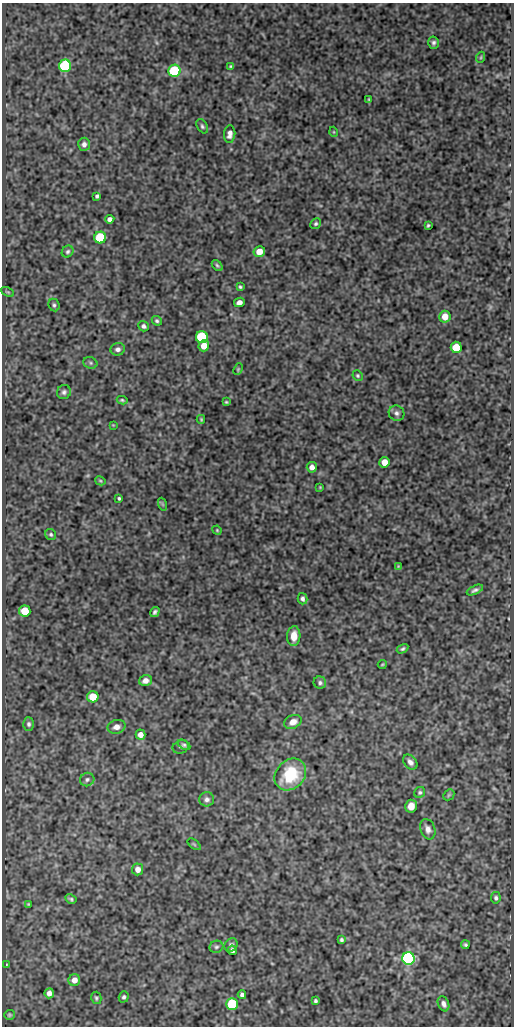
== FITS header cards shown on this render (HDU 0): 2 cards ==
NAXIS1  =                  512
NAXIS2  =                 1024

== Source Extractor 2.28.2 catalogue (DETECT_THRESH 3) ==
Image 512 x 1024 px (HDU 0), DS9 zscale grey, 1 PNG px = 1 image px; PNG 516 x 1028 px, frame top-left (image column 1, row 1024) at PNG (2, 3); each listed source drawn as its Kron ellipse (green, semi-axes under 4 px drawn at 4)
Background 82.9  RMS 0.52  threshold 1.55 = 3 sigma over >= 5 px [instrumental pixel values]
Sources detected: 92; all 92 listed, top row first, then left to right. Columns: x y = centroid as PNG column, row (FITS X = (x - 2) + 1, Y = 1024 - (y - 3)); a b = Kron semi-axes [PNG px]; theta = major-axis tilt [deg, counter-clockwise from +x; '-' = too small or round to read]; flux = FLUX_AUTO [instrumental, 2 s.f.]
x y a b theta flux
434 43 6 5 - 87
481 57 5 3 - 35
65 66 6 6 - 3600
231 66 4 3 - 50
174 71 6 6 - 2700
369 100 4 2 - 43
202 126 7 5 -59 73
334 132 5 3 - 28
230 134 9 5 85 180
84 144 6 6 - 140
97 196 4 3 - 63
110 219 5 4 - 130
316 224 5 5 - 63
428 225 4 3 - 46
100 238 6 6 - 2800
68 252 6 5 - 72
259 252 6 5 - 380
217 265 6 4 -49 58
240 287 3 3 - 47
8 292 7 3 -26 41
239 302 5 4 - 180
54 305 6 5 - 73
445 317 6 5 - 450
157 321 5 4 - 64
144 326 6 5 - 89
202 337 6 6 - 3500
204 346 5 5 - 410
456 347 5 5 - 990
118 349 7 6 - 130
90 363 7 5 -21 72
238 369 6 4 66 41
358 376 5 5 - 51
64 392 7 6 - 100
122 400 5 3 - 51
226 402 4 3 - 40
397 413 8 7 - 120
201 419 4 3 - 39
113 425 3 3 - 27
384 462 5 5 - 450
312 467 5 5 - 180
100 481 5 4 - 41
320 487 3 2 - 27
119 498 3 3 - 49
162 504 6 4 -71 44
217 530 5 4 - 37
51 535 6 5 - 62
398 566 4 4 - 28
475 590 9 4 25 96
302 599 6 5 - 99
25 611 5 5 - 930
155 612 5 4 - 86
294 636 10 6 87 410
402 649 6 4 30 63
382 664 5 3 - 36
145 681 6 5 - 170
320 683 6 6 - 82
93 697 5 5 - 780
293 722 9 6 26 240
29 724 6 5 - 85
116 727 9 6 14 210
140 735 5 5 - 220
184 745 7 4 -31 55
181 747 8 6 20 78
410 762 8 6 -50 150
290 774 17 14 45 1600
87 780 7 6 - 95
420 792 6 5 - 66
449 795 6 5 - 44
207 799 7 7 - 120
411 806 6 5 - 320
428 829 10 7 -71 180
194 844 8 4 -37 42
138 869 6 5 - 210
496 898 6 5 - 77
71 899 6 4 -29 67
28 904 3 3 - 36
341 940 4 3 - 65
231 945 7 6 - 96
465 945 4 3 - 57
216 947 7 6 - 81
232 950 5 4 - 110
408 958 6 6 - 9000
7 965 4 2 - 26
74 980 6 5 - 260
49 993 5 4 - 180
242 995 4 4 - 100
124 997 5 5 - 70
96 998 6 5 - 60
315 1001 4 3 - 61
232 1004 6 5 - 2600
443 1004 8 5 -66 140
9 1015 5 5 - 52